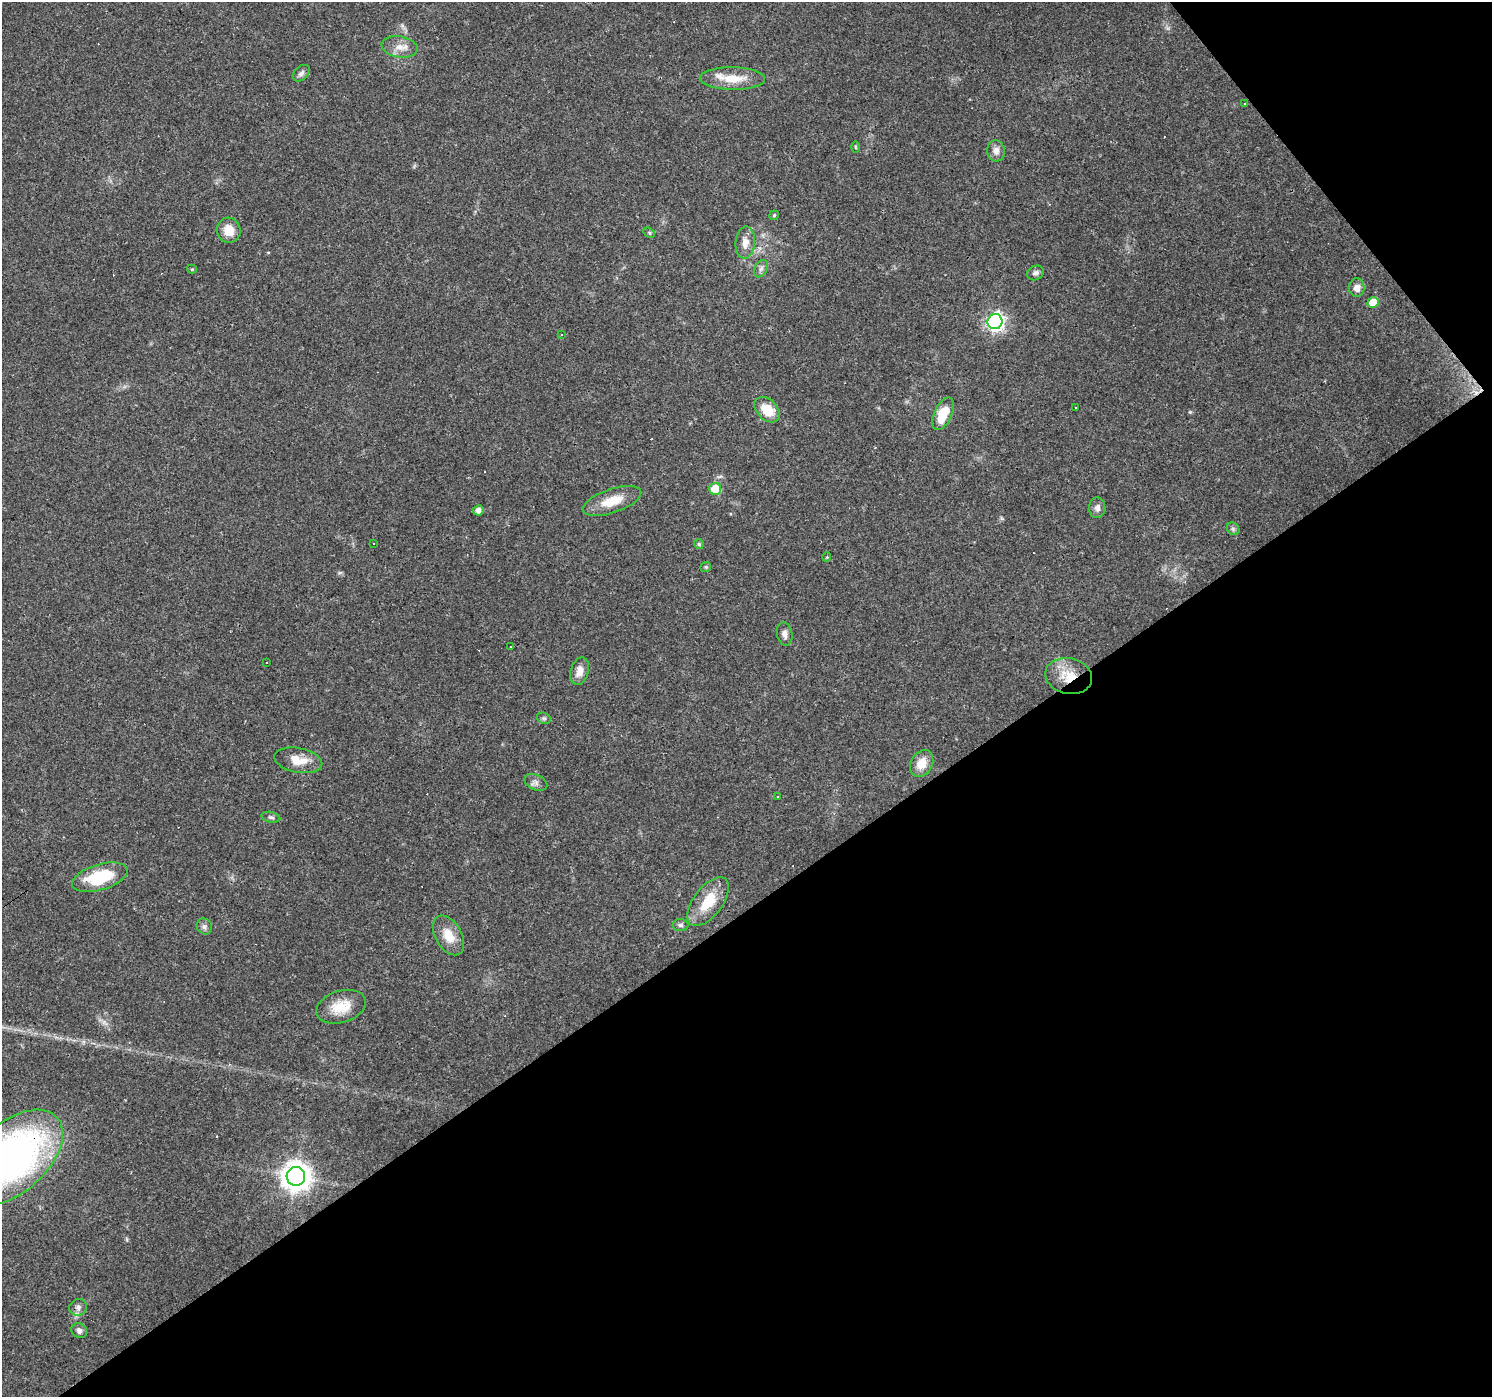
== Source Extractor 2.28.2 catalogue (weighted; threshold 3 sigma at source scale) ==
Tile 12 of 4 x 4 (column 4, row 3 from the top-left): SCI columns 4471-5960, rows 1524-2918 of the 5961 x 5898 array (HDU 1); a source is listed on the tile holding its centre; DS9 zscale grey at full resolution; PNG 1494 x 1399 px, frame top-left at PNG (2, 2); each listed source drawn as its Kron ellipse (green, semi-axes under 4 px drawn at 4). Shown black and unused: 38% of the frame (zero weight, under 3 of 4 exposures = <1% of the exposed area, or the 3 px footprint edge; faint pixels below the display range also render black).
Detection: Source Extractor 2.28.2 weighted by HDU 2 'WHT'; one run over the whole footprint, this tile lists its part. Background 0.0723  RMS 0.0043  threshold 0.0195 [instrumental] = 3 sigma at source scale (4.5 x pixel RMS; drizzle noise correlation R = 1.50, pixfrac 1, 0.0396/0.0396 arcsec/px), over >= 5 px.
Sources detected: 69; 16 cosmic-ray / hot-pixel residue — neither listed nor drawn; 3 inside a brighter listed object's ellipse — not listed separately; the other 50 listed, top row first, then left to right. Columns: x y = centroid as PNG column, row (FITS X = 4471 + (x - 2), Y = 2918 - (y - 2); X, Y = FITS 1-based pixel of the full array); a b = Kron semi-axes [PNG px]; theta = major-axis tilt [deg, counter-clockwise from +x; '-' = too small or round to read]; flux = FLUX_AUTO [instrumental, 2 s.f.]
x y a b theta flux
400 47 18 10 -9 4.7
301 73 10 6 42 1.6
732 79 33 11 0 10
1244 104 3 2 - 0.67
855 147 6 4 -89 0.5
996 151 11 9 -83 2.9
774 215 5 4 - 0.63
229 230 13 11 -74 6.4
649 233 6 4 -31 0.6
745 242 16 9 86 4.3
192 269 5 4 - 0.52
761 269 9 6 63 1.4
1035 273 9 7 27 1.4
1357 288 9 7 88 3.4
1373 303 5 5 - 10
995 322 7 7 - 140
562 335 3 3 - 0.38
1076 407 3 2 - 0.45
767 410 15 10 -45 9.1
943 414 17 9 65 12
715 489 6 6 - 15
612 501 30 12 19 10
1097 508 10 8 -90 2.2
478 510 5 5 - 2.4
1233 529 7 5 -45 0.88
373 543 3 3 - 3.4
699 544 5 5 - 0.82
827 557 5 3 - 0.37
706 567 5 5 - 0.61
785 634 12 7 -79 2.2
510 647 2 2 - 0.36
267 663 3 2 - 1
580 671 14 9 73 3.7
1069 676 24 18 -12 12
544 718 7 5 -20 0.88
298 760 24 12 -11 7.7
922 763 14 10 61 6.8
536 782 12 7 -25 1.8
777 796 3 3 - 1.1
271 817 9 5 -11 1
100 877 29 12 16 21
708 902 28 14 53 13
680 925 8 6 0 1.1
204 926 8 7 - 1.4
448 935 21 13 -60 7.9
341 1007 25 16 17 9.8
13 1158 60 34 42 200
296 1176 9 9 - 560
78 1307 9 8 - 2
79 1331 8 7 - 1.6
Overlapping masked pixels (flux is a lower limit): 2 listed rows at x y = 1069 676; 13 1158
Isophote crosses this tile's border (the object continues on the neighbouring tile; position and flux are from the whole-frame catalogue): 1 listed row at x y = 13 1158